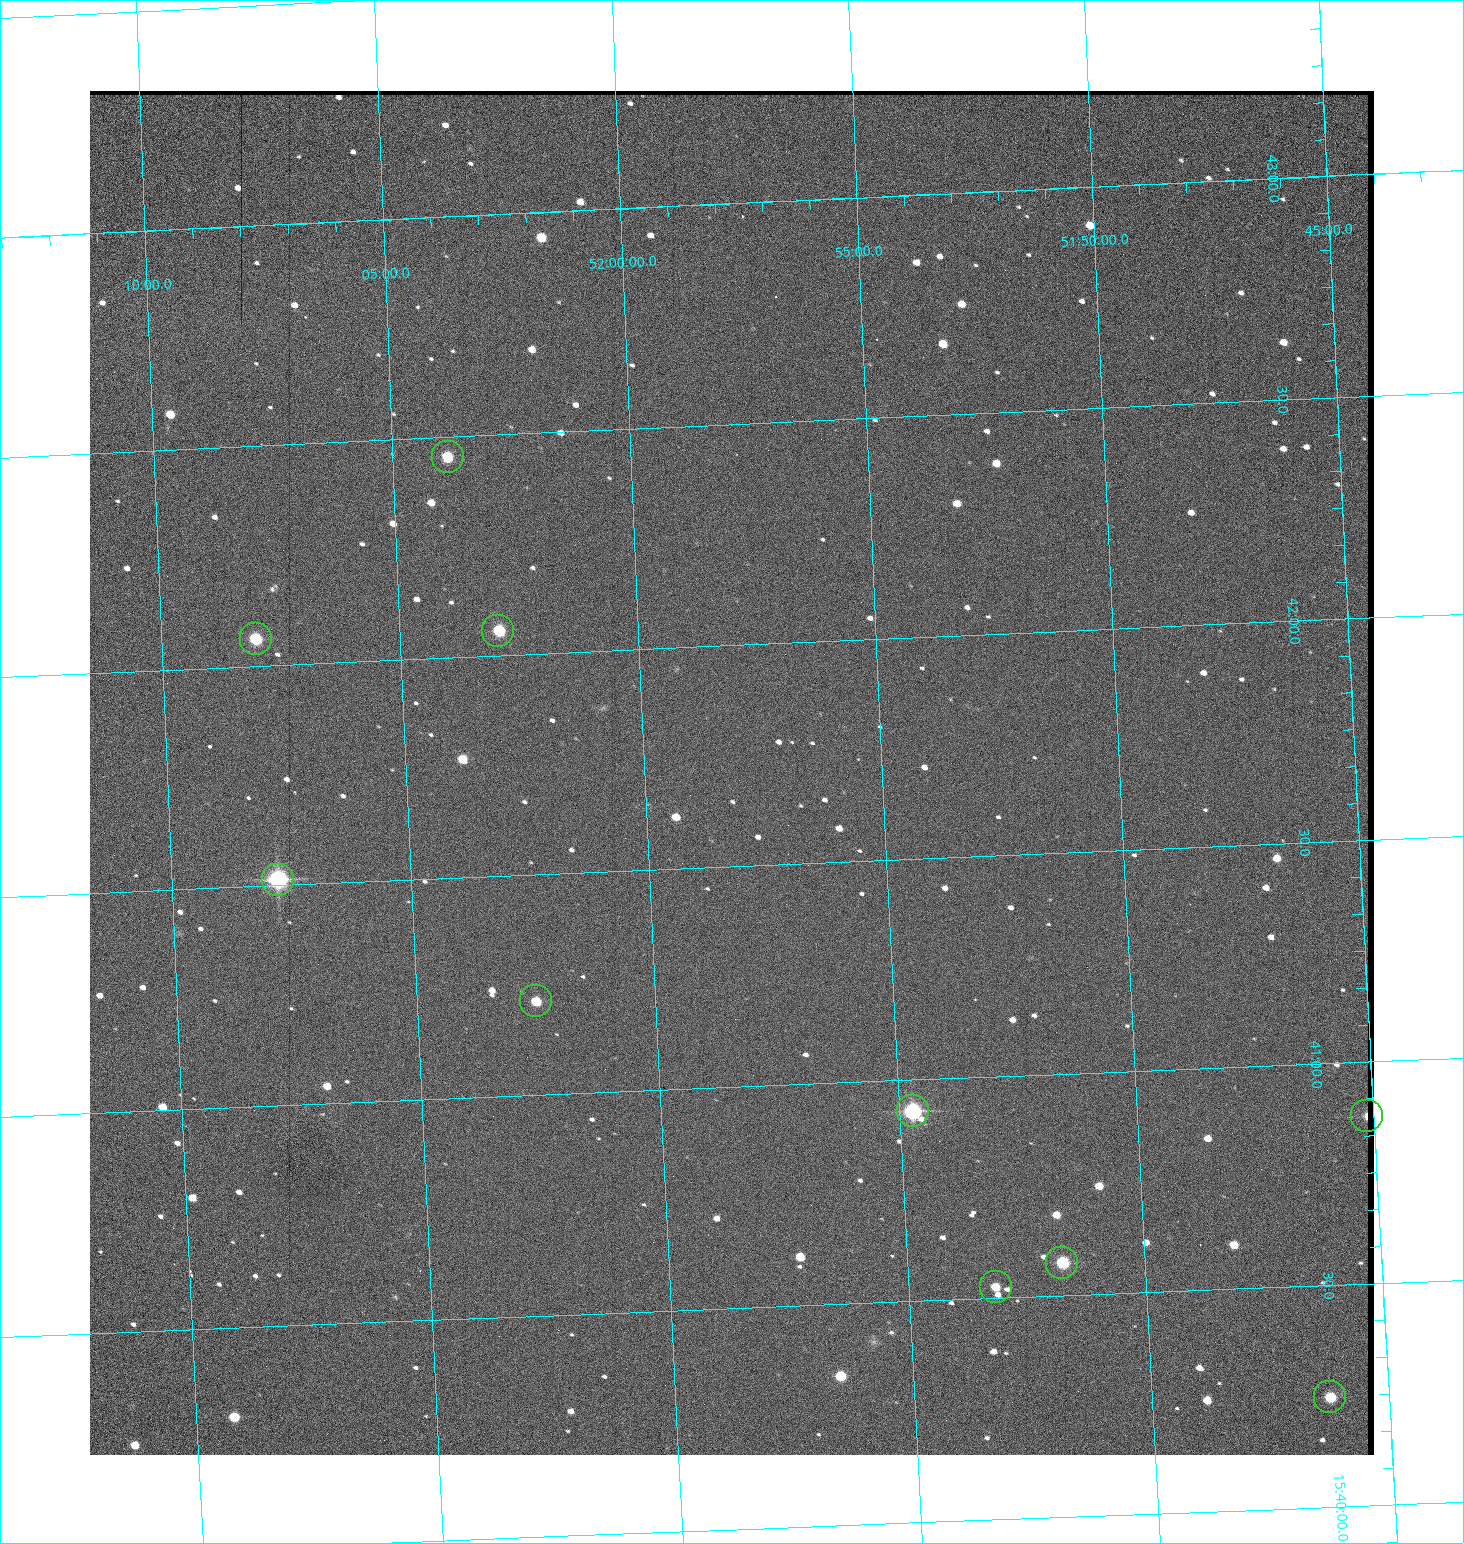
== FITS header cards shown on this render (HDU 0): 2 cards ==
NAXIS1  =                 1284 / length of data axis 1
NAXIS2  =                 1364 / length of data axis 2

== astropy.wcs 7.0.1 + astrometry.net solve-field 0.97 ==
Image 1284 x 1364 px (HDU 0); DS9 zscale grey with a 90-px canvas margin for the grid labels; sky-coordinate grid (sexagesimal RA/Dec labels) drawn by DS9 from the SOLVED WCS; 10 Tycho-2 reference stars matched to detected sources circled (green)
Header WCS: RA---TAN/DEC--TAN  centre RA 15:41:43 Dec +51:58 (235.43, +51.97 deg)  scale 1.26 arcsec/px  FOV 26.9' x 28.5'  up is +93 deg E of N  parity flipped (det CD > 0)
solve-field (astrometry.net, Tycho-2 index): VERIFIED the header's WCS against the Tycho-2 star catalogue (9 matches, 0 conflicts) and refined it, rather than solving blind
Solved WCS: RA---TAN-SIP/DEC--TAN-SIP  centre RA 15:41:43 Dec +51:58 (235.43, +51.97 deg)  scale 1.26 arcsec/px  FOV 27.0' x 28.6'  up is +93 deg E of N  parity flipped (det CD > 0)
The solver's refit moves the header's centre by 2.3 arcsec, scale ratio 1.005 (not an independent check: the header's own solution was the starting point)
Tycho-2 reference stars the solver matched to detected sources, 10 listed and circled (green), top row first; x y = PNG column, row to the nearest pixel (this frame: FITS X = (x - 90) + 1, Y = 1364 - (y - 91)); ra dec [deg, ICRS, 3 dp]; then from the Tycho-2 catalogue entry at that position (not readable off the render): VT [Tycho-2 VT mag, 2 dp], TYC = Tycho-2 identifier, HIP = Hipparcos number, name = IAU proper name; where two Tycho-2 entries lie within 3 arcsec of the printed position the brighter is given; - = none
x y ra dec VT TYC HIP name
448 457 235.614 +52.064 11.61 3489-1132-1 - -
498 631 235.514 +52.049 11.19 3489-1407-1 - -
256 639 235.515 +52.133 11.12 3489-1380-1 - -
278 880 235.378 +52.130 9.31 3489-1322-1 76850 -
536 1001 235.303 +52.042 11.52 3489-958-1 - -
913 1111 235.232 +51.912 9.59 3489-824-1 - -
1367 1116 235.219 +51.752 10.98 3489-1435-1 - -
1062 1263 235.143 +51.862 10.97 3489-1016-1 - -
996 1287 235.131 +51.886 12.29 3489-908-1 - -
1330 1397 235.062 +51.771 11.53 3489-1453-1 - -